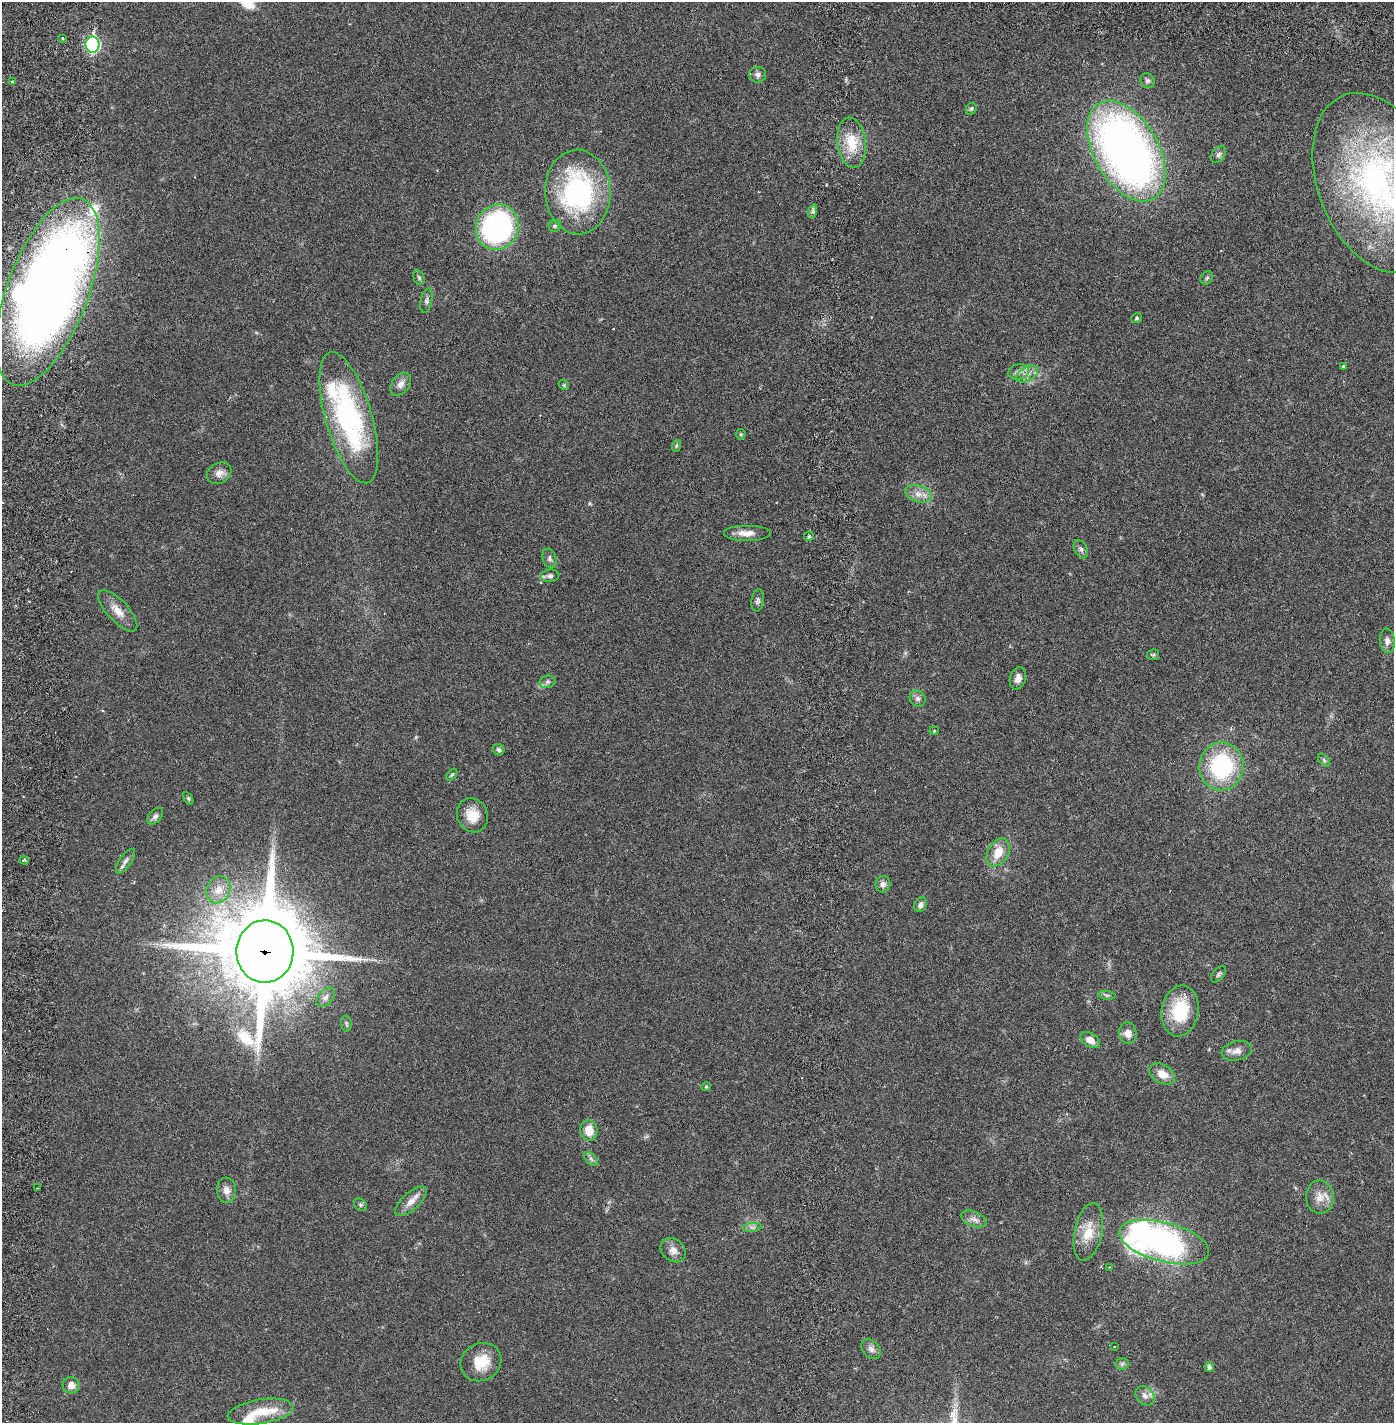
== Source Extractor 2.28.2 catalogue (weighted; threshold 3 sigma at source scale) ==
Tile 6 of 4 x 4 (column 2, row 2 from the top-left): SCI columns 1496-2887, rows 2929-4349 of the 5884 x 5855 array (HDU 1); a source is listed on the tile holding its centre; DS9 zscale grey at full resolution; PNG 1396 x 1425 px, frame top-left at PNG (2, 2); each listed source drawn as its Kron ellipse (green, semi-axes under 4 px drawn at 4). Shown black and unused: <1% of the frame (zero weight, under 2 of 6 exposures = <1% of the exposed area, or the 3 px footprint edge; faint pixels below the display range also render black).
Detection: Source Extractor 2.28.2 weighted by HDU 2 'WHT'; one run over the whole footprint, this tile lists its part. Background 0.0208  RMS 0.0033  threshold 0.0134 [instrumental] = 3 sigma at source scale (4.09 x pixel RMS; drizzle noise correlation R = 1.36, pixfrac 0.8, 0.05/0.05 arcsec/px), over >= 5 px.
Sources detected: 95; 2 inside a brighter object's white glare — neither listed nor drawn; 6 inside a brighter listed object's ellipse — not listed separately; the other 87 listed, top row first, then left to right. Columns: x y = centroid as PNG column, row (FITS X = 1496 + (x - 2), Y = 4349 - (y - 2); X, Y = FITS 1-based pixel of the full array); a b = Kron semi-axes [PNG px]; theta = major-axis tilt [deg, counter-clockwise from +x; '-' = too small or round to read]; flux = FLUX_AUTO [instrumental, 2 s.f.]
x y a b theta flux
62 38 3 3 - 0.22
92 45 8 7 - 35
758 75 8 8 - 0.71
1147 81 8 7 - 0.56
12 82 3 3 - 0.43
971 109 6 5 - 0.32
852 143 25 14 -83 5.2
1126 151 55 32 -60 120
1218 154 9 6 51 0.56
1377 183 94 59 -69 62
578 192 42 33 -88 32
813 211 7 4 72 0.45
555 226 6 6 - 0.39
497 227 23 21 63 43
419 278 7 5 -72 0.41
1207 278 7 5 47 0.38
48 292 99 40 69 250
426 300 12 5 78 0.64
1137 318 5 5 - 0.27
1343 366 3 3 - 0.52
1019 372 10 7 12 0.94
1027 374 11 7 30 1.2
401 384 13 8 52 1.2
564 385 6 4 -47 0.29
349 418 68 23 -74 34
741 434 5 5 - 0.26
676 446 6 4 72 0.27
219 473 13 10 30 1.3
918 494 14 8 -16 1.6
747 533 24 8 0 2.1
809 536 5 4 - 0.26
1081 549 10 6 -60 0.64
549 558 10 6 -72 0.63
550 576 9 6 6 0.71
758 600 11 6 81 0.66
118 611 26 10 -47 2.5
1387 641 12 7 -85 0.9
1153 655 6 5 - 0.31
1018 678 11 8 73 1.3
547 682 8 6 15 0.5
918 699 8 7 - 0.65
934 731 5 4 - 0.21
499 750 6 5 - 0.52
1324 760 7 4 -46 0.37
1221 766 24 22 81 20
452 775 7 4 51 0.28
188 798 7 4 -59 0.27
472 815 17 15 -68 3.5
155 816 10 6 48 0.62
998 852 15 10 60 3.2
24 860 4 3 - 0.38
125 861 14 5 55 0.86
883 884 8 7 - 0.9
218 890 14 11 64 2.5
920 905 7 6 - 0.71
265 951 31 28 89 2700
1219 974 9 5 49 0.43
1107 995 9 3 -5 0.35
325 997 11 7 49 0.87
1180 1011 25 18 80 9.3
346 1023 8 5 -83 0.34
1128 1033 11 8 -79 1.6
1090 1040 10 6 -33 1.6
1237 1051 15 9 13 1.5
1162 1074 14 9 -30 2.3
706 1087 5 4 - 0.22
589 1131 10 8 -89 3
591 1159 8 5 -45 0.5
37 1188 2 2 - 0.16
226 1190 13 9 -84 1.3
1320 1197 16 14 -87 2.4
411 1201 20 8 42 1.8
360 1205 7 5 -38 0.36
974 1219 13 7 -21 1.1
752 1227 9 4 7 0.54
1088 1232 29 14 78 4.3
1164 1242 46 19 -15 60
673 1250 14 11 -38 1.5
1109 1267 3 2 - 0.19
1114 1347 3 2 - 0.15
871 1349 11 8 -45 0.95
481 1362 21 18 32 4.9
1122 1364 6 6 - 0.39
1209 1367 5 4 - 0.68
71 1385 8 8 - 1.6
1145 1396 11 8 -47 1.1
261 1412 33 12 9 5.2
Overlapping masked pixels (flux is a lower limit): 2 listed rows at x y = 48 292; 265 951
Isophote crosses this tile's border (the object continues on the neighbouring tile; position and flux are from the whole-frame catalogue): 1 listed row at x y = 1377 183